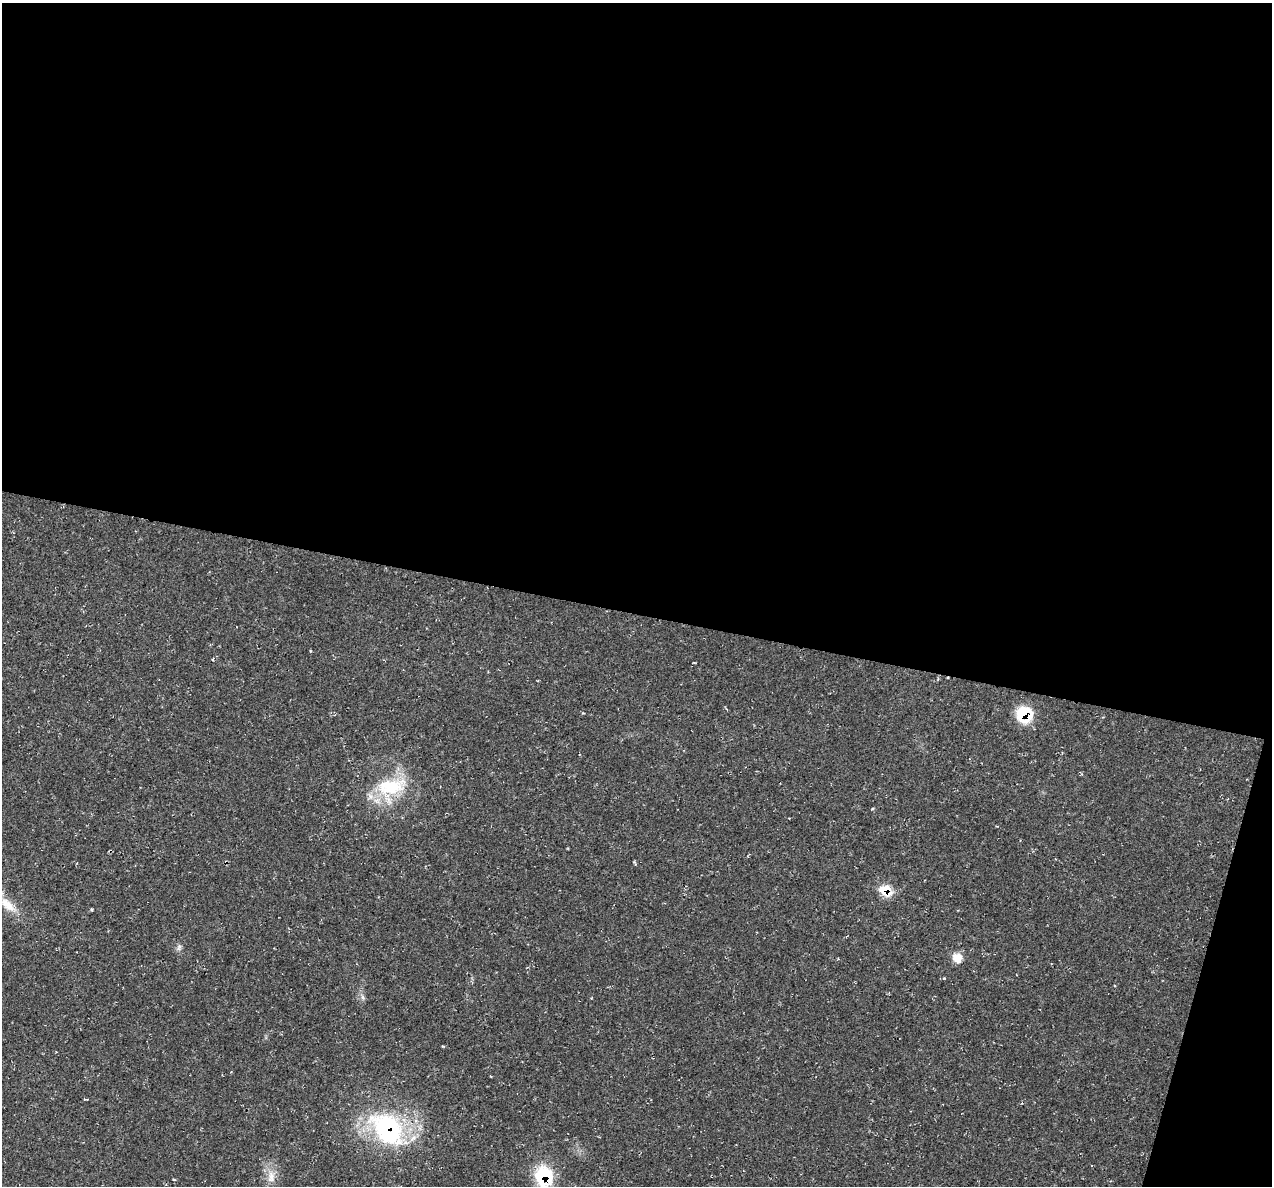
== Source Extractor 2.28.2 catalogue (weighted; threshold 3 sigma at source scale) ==
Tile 4 of 4 x 4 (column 4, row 1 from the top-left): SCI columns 3811-5080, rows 3675-4858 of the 5084 x 5107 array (HDU 1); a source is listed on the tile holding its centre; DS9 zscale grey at full resolution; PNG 1274 x 1188 px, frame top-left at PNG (2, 3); no overlay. Shown black and unused: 54% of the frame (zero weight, under 2 of 3 exposures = <1% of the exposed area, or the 3 px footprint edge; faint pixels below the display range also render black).
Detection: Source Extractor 2.28.2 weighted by HDU 2 'WHT'; one run over the whole footprint, this tile lists its part. Background 0.0221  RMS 0.0062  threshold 0.0279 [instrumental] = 3 sigma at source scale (4.5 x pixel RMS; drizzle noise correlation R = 1.50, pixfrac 1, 0.05/0.05 arcsec/px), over >= 5 px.
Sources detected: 11; all 11 listed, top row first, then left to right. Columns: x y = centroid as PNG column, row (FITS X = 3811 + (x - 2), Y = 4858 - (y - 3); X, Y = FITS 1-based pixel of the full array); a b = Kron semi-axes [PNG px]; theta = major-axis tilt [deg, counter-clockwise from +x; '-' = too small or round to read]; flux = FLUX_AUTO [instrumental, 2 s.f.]
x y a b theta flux
1024 714 16 16 - 24
391 787 42 23 12 35
885 890 14 11 -27 12
8 905 26 11 -42 10
91 909 5 3 - 0.56
179 948 9 4 81 1.5
957 958 12 11 - 6.4
362 997 7 4 -70 1.2
387 1129 51 34 -48 77
544 1176 17 16 - 37
271 1177 17 9 87 6.4
Overlapping masked pixels (flux is a lower limit): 4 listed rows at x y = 1024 714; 885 890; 387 1129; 544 1176
Isophote crosses this tile's border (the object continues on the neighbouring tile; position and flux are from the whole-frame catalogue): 1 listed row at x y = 544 1176
Unlisted compact peaks at least as high as the median listed source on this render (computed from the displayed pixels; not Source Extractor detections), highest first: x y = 944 978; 443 1046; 872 809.